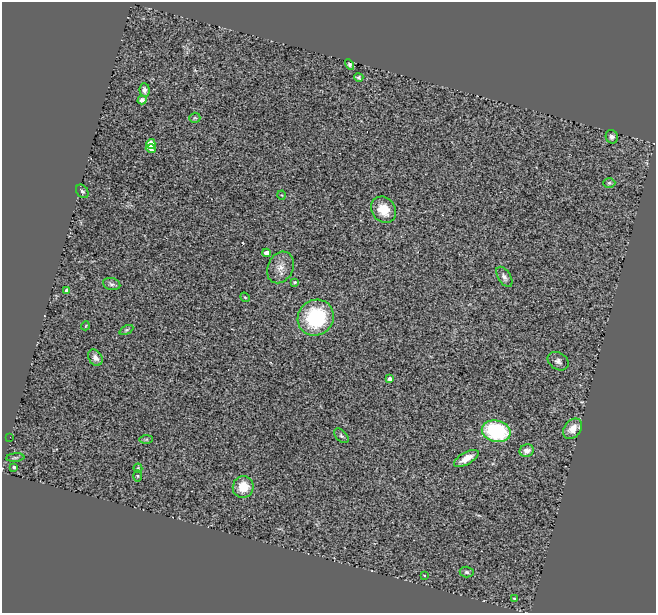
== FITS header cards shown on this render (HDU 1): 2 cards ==
NAXIS1  =                  654
NAXIS2  =                  611

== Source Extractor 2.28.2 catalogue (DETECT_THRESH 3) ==
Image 654 x 611 px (HDU 1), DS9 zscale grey, 1 PNG px = 1 image px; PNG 658 x 615 px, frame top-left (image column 1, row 611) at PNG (2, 2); each listed source drawn as its Kron ellipse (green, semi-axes under 4 px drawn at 4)
Background 0.537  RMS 0.12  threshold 0.355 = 3 sigma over >= 5 px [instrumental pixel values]
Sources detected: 40; all 40 listed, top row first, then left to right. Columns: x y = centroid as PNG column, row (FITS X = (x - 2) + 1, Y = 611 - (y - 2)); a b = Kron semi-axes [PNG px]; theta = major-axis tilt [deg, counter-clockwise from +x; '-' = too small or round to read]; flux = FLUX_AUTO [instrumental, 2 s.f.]
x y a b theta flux
350 65 5 4 - 16
359 77 5 3 - 12
144 90 7 5 -87 28
142 100 4 4 - 33
195 118 6 5 - 10
612 137 7 6 - 25
151 144 5 4 - 190
151 149 5 4 - 37
609 183 6 5 - 14
82 191 7 5 -52 18
282 195 4 3 - 5.9
383 210 14 11 -52 130
267 253 4 4 - 75
280 267 16 12 64 81
504 277 11 6 -57 28
295 282 3 3 - 12
112 284 9 6 -13 21
67 290 4 4 - 38
245 297 5 4 - 9.3
316 318 19 17 42 600
85 326 4 3 - 5.6
126 330 7 4 27 12
95 358 9 6 -57 45
558 361 11 8 -31 32
389 379 4 4 - 22
573 429 11 8 54 81
496 431 15 10 -12 630
341 436 9 5 -45 16
10 437 2 2 - 5.1
146 439 7 4 1 13
527 451 7 6 - 53
15 458 9 3 5 12
466 458 14 6 29 90
14 467 3 3 - 12
138 468 4 4 - 7.9
138 476 5 3 - 8.6
243 487 11 10 - 150
467 572 7 5 -4 16
424 575 4 2 - 4.7
514 598 4 3 - 8.6